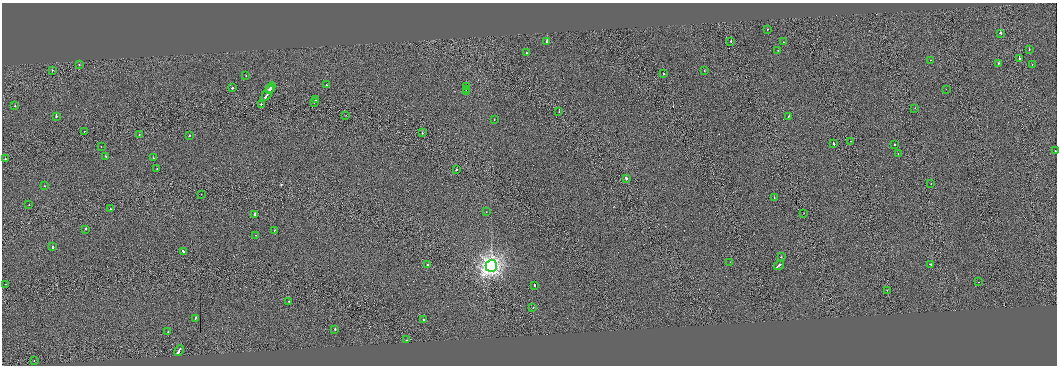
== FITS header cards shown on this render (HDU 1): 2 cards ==
NAXIS1  =                 2110
NAXIS2  =                  727

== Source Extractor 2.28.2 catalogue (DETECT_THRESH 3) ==
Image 2110 x 727 px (HDU 1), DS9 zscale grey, zoomed out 1/2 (1 PNG px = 2 x 2 image px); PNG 1059 x 368 px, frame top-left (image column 2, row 726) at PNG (2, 3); each listed source drawn as its Kron ellipse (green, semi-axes under 4 px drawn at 4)
Background 0.0835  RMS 3.3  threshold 9.84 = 3 sigma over >= 5 px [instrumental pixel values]
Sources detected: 96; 11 cannot appear on this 1/2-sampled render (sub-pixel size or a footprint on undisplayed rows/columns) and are neither listed nor drawn; the other 85 listed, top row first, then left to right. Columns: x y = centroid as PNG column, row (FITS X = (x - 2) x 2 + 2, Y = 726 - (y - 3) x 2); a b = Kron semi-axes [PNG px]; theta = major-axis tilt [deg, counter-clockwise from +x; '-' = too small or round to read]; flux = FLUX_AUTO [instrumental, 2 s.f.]
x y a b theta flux
767 29 2 2 - 1.2e+03
1000 33 2 2 - 8.3e+03
547 41 2 2 - 1.5e+04
731 41 2 2 - 3.2e+03
784 42 2 2 - 1.4e+03
778 50 2 1 - 6.1e+02
1029 50 2 1 - 2.1e+03
527 53 2 1 - 8.7e+02
1019 58 2 2 - 9.9e+03
930 60 2 1 - 1.2e+03
999 63 2 2 - 2.8e+03
79 64 2 2 - 2.3e+03
1032 65 2 1 - 1.5e+03
52 70 2 1 - 1.7e+03
704 71 2 1 - 1.1e+03
664 74 2 2 - 2.9e+03
246 76 2 2 - 1.3e+03
326 85 2 2 - 6.7e+03
271 87 5 2 - 1.7e+04
466 87 2 1 - 2.1e+05
232 88 2 2 - 6.0e+03
270 89 3 2 - 8.3e+03
466 89 2 2 - 3.2e+05
946 89 2 1 - 2.4e+02
467 92 2 1 - 1.2e+06
268 93 9 2 56 1.9e+04
316 100 2 2 - 1.4e+03
314 102 2 1 - 2.3e+03
261 104 2 2 - 2.3e+03
15 106 2 2 - 1.0e+03
915 108 2 1 - 5.3e+02
559 111 2 2 - 1.6e+03
346 115 2 1 - 1.5e+03
56 116 3 2 - 8.3e+03
789 116 2 2 - 2.1e+03
494 119 2 2 - 1.2e+03
84 131 2 2 - 1.4e+03
422 133 2 1 - 3.1e+03
139 134 2 2 - 1.3e+03
190 135 2 2 - 1.6e+03
851 141 2 1 - 1.4e+03
833 143 3 2 - 4.5e+03
894 145 2 2 - 1.9e+03
101 147 2 2 - 7.7e+02
1055 151 2 2 - 3.6e+03
898 153 2 1 - 4.3e+02
105 156 2 2 - 1.9e+03
153 158 2 2 - 7.8e+02
5 159 2 2 - 1.5e+03
157 168 2 2 - 1.1e+03
456 170 2 2 - 2.3e+03
626 178 2 2 - 7.0e+03
931 184 2 1 - 1.0e+03
44 186 2 2 - 2.2e+03
201 194 2 1 - 8.1e+02
774 198 3 2 - 7.3e+03
29 205 2 1 - 1.6e+03
110 209 2 1 - 1.4e+03
486 212 2 1 - 5.5e+02
804 213 2 1 - 1.2e+03
255 214 2 2 - 1.2e+04
85 229 2 2 - 5.0e+03
274 230 2 2 - 1.7e+03
256 235 2 2 - 1.9e+03
52 247 2 2 - 4.1e+03
184 252 3 2 - 4.3e+03
781 257 2 1 - 1.7e+03
730 262 2 1 - 7.1e+02
428 264 2 2 - 2.5e+03
931 264 4 2 - 4.6e+03
779 265 5 2 - 1.3e+04
491 266 6 6 - 2.8e+05
979 282 2 1 - 4.1e+02
6 284 2 1 - 2.2e+03
534 285 3 2 - 4.4e+03
887 290 2 2 - 1.6e+03
289 301 2 1 - 1.4e+03
533 307 2 2 - 1.4e+03
195 318 3 2 - 6.9e+03
423 319 2 2 - 2.7e+03
335 329 2 2 - 2.3e+03
168 332 2 2 - 1.3e+03
407 340 2 2 - 1.0e+03
179 351 6 2 62 1.0e+04
34 361 2 2 - 1.8e+03
At the frame edge (FLAGS 8, measured only in part): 1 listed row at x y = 1055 151
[11 sub-pixel or undisplayed-footprint detections neither listed nor drawn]